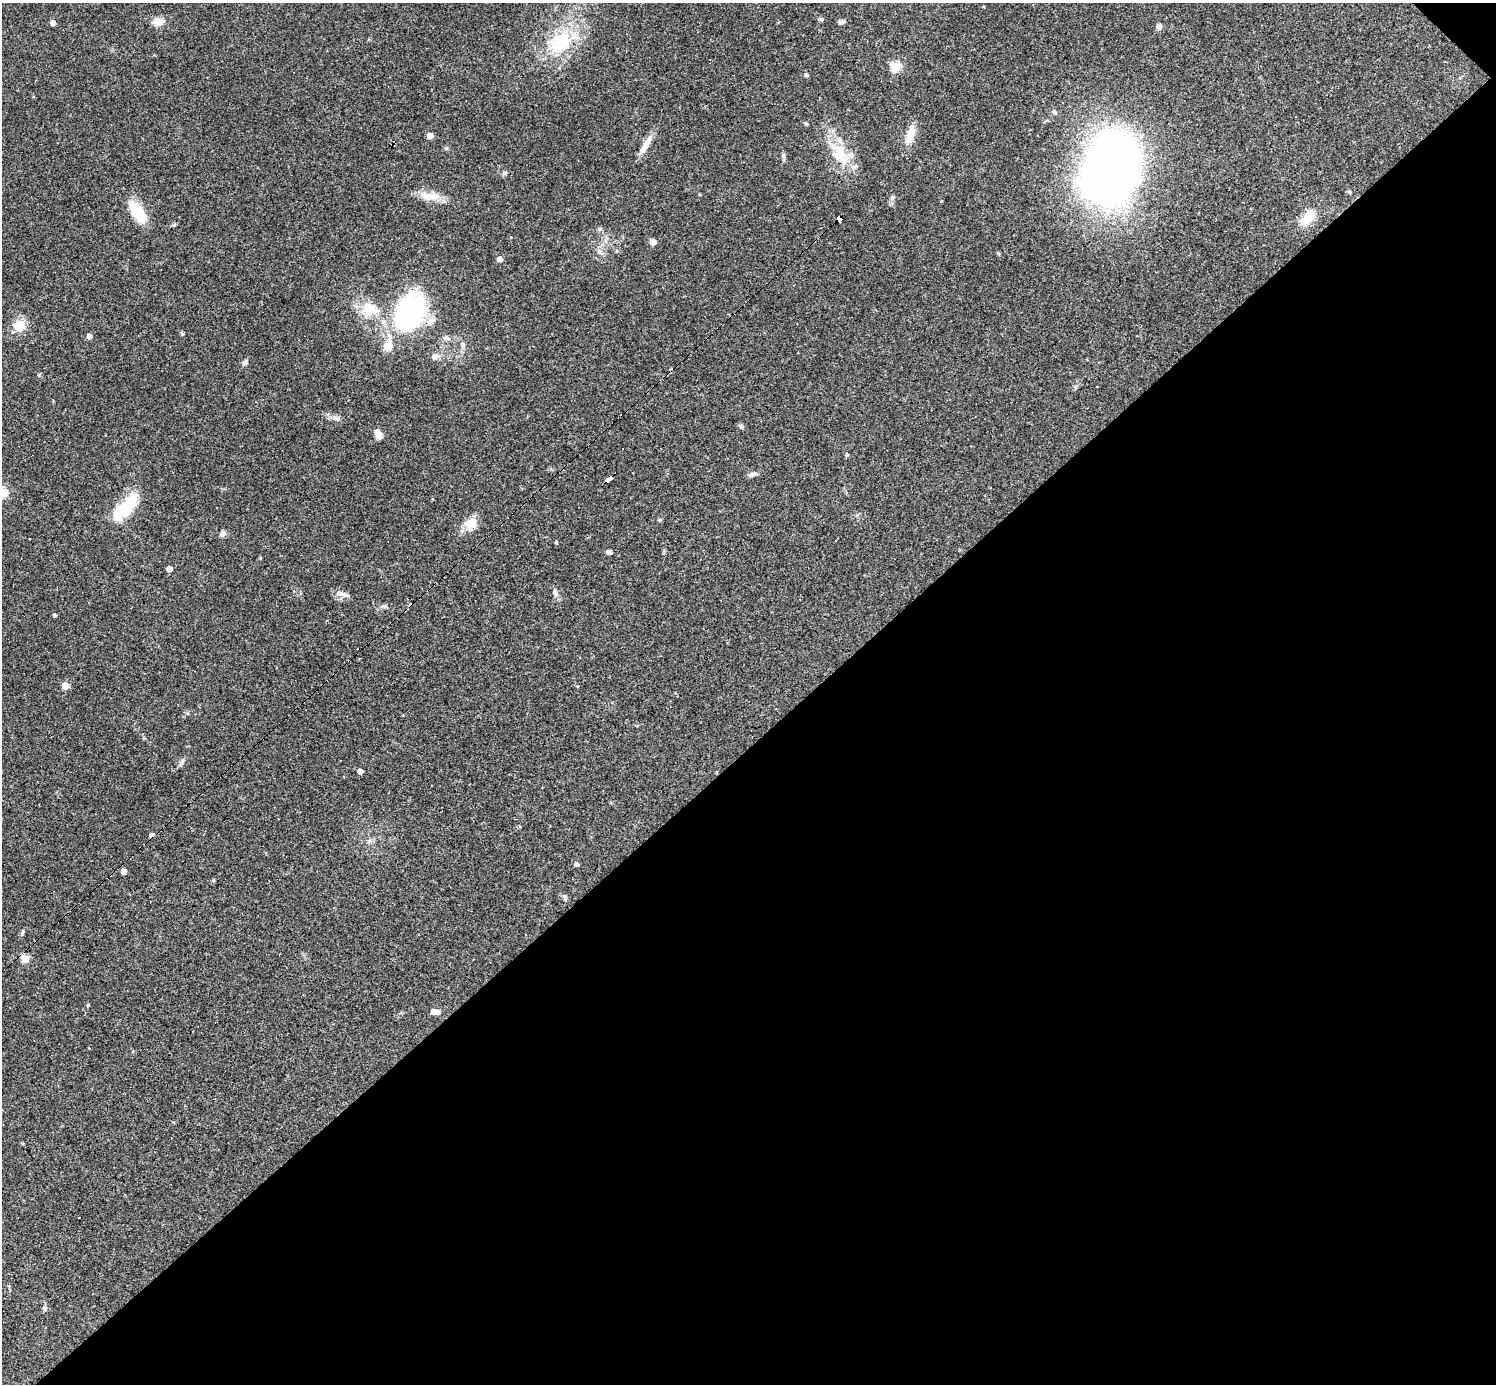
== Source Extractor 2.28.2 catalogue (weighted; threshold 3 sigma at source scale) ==
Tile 12 of 4 x 4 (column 4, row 3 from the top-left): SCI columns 4484-5977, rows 1678-3059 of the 5977 x 5977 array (HDU 1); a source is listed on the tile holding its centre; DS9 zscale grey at full resolution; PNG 1498 x 1386 px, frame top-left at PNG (2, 3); no overlay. Shown black and unused: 46% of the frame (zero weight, under 3 of 4 exposures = <1% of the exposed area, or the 3 px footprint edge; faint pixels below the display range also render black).
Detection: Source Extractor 2.28.2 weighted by HDU 2 'WHT'; one run over the whole footprint, this tile lists its part. Background 0.0358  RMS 0.0044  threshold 0.0196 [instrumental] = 3 sigma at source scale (4.5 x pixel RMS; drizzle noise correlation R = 1.50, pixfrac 1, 0.05/0.05 arcsec/px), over >= 5 px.
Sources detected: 78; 2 inside a brighter object's white glare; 8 cosmic-ray / hot-pixel residue — not listed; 1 inside a brighter listed object's ellipse — not listed separately; the other 67 listed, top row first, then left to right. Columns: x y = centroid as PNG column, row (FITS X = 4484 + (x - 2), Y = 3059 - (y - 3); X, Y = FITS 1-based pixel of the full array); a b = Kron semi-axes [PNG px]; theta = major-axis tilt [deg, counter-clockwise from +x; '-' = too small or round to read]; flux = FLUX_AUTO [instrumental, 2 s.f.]
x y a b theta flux
821 19 8 5 0 0.78
158 22 14 10 3 3.7
841 22 8 5 8 1.2
53 23 4 4 - 2.7
1159 27 7 6 - 1.6
560 42 29 21 50 26
895 67 5 5 - 30
806 75 5 5 - 0.76
1055 112 7 5 -28 0.85
910 134 22 9 72 6.7
430 136 4 4 - 5.4
646 145 27 6 60 5.7
840 154 31 18 -69 15
783 155 8 6 -76 0.97
1111 168 55 41 63 360
505 173 7 5 20 0.85
1349 192 6 4 -71 0.51
430 196 26 10 -7 6.6
892 198 7 6 - 1.1
941 201 4 4 - 0.31
138 212 29 13 -54 12
1308 217 24 13 54 7.3
840 219 6 4 47 110
599 229 6 4 71 0.65
653 242 7 6 - 2.1
599 251 7 6 - 1.3
500 259 4 4 - 3.6
368 309 21 20 - 11
410 313 32 23 66 88
19 326 13 11 12 8.2
182 333 5 4 - 0.59
89 336 4 4 - 2.2
389 336 10 7 -68 2.2
387 346 8 7 - 7.1
463 346 9 4 82 1.1
435 357 6 6 - 3
245 362 7 6 - 1
335 418 10 6 -7 1.8
741 426 7 5 -45 0.96
378 434 11 7 -58 3.1
847 455 5 4 - 0.49
752 474 11 5 12 1.6
609 479 7 4 42 52
2 493 5 5 - 32
127 507 24 14 58 17
470 523 17 13 13 6.3
223 533 6 6 - 1.8
556 543 5 3 - 0.39
609 552 6 5 - 1.4
169 569 5 4 - 4.5
555 592 9 6 -65 1.8
341 594 13 8 -14 2.5
385 606 7 4 -31 0.8
55 615 3 3 - 0.95
65 685 5 5 - 7.9
578 686 3 3 - 0.46
360 771 4 4 - 2.9
152 835 4 4 - 2.8
576 864 5 4 - 1.5
123 871 5 4 - 4.1
565 898 10 4 -88 0.91
22 932 8 4 71 0.75
25 959 5 5 - 14
88 1005 5 3 - 0.46
433 1011 5 4 - 2.6
437 1012 5 5 - 2.2
44 1309 6 6 - 0.97
Overlapping masked pixels (flux is a lower limit): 4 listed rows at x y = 840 219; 410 313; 609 479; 152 835
Isophote crosses this tile's border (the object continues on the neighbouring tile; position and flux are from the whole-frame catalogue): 1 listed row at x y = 2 493